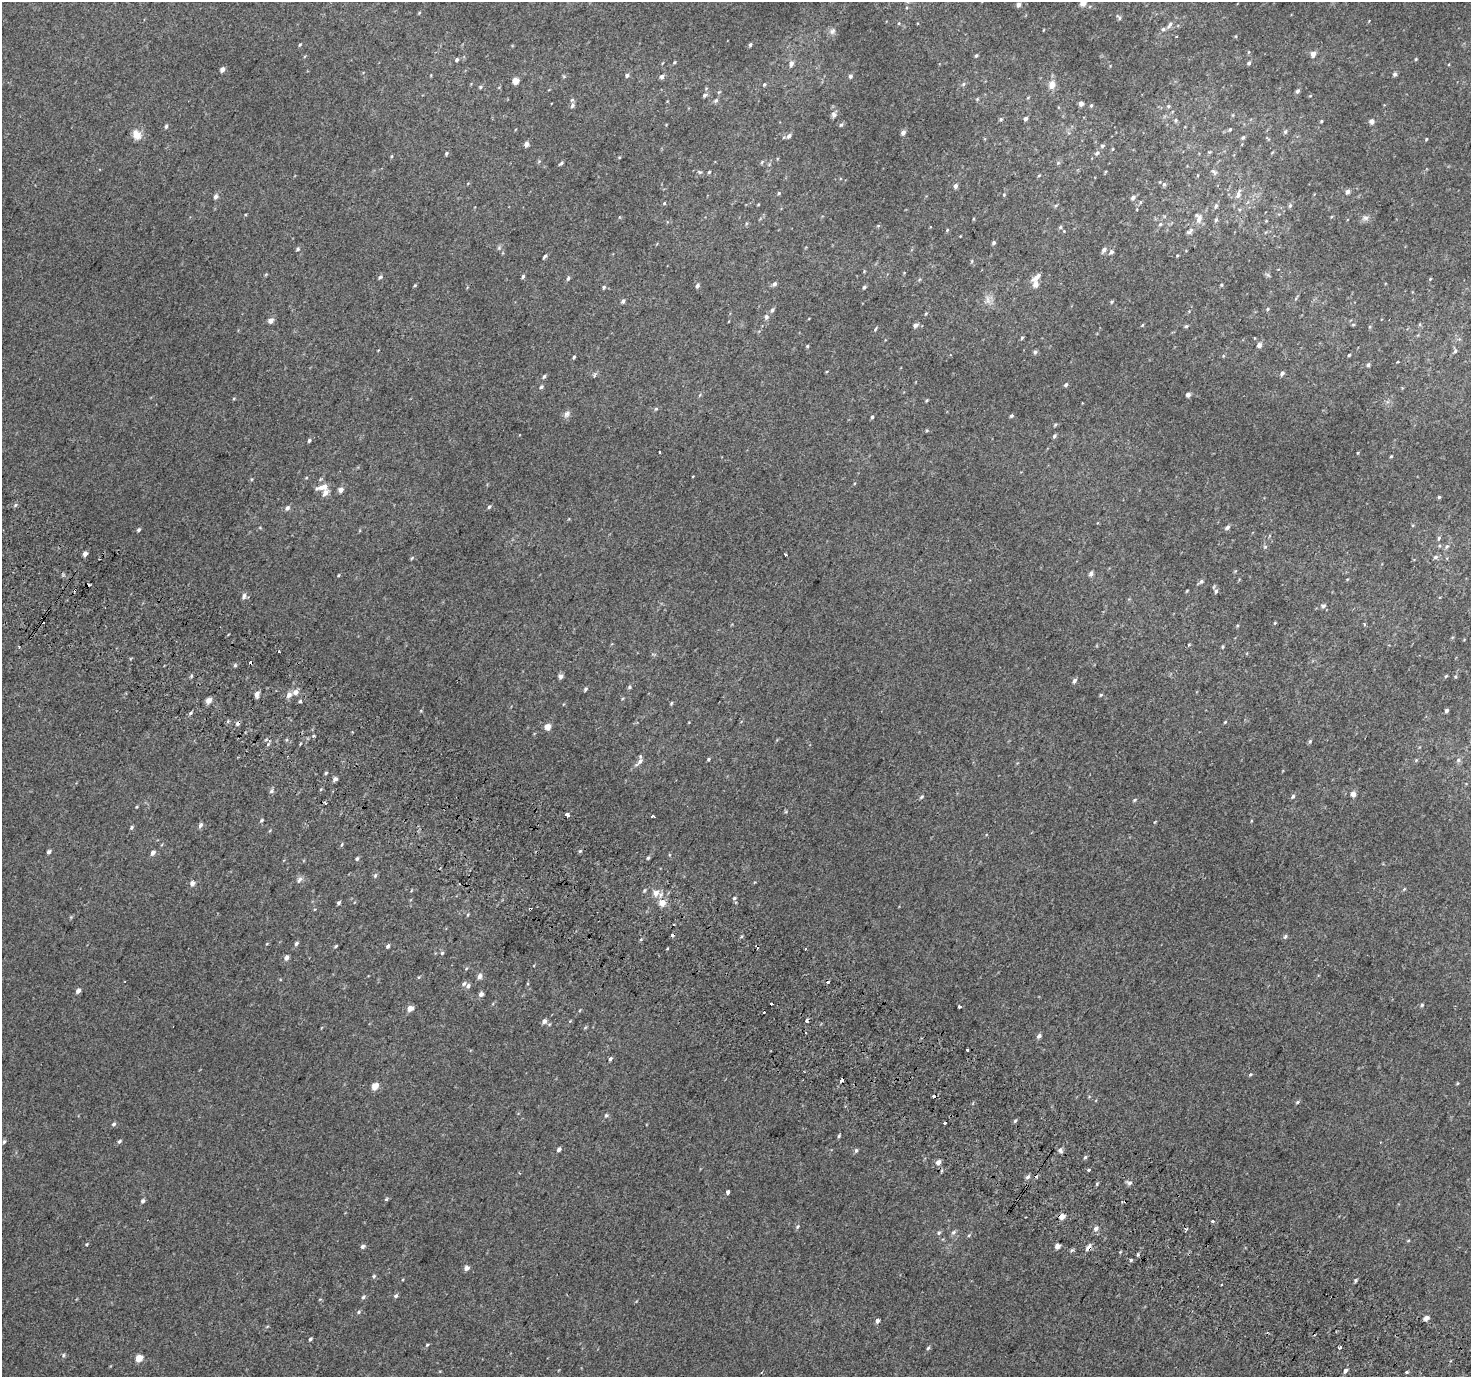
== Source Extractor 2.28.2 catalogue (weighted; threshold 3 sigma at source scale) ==
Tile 6 of 4 x 4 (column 2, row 2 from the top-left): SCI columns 1499-2967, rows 3046-4420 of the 5928 x 6022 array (HDU 1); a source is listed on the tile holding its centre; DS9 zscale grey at full resolution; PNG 1473 x 1379 px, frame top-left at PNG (2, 2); no overlay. Shown black and unused: <1% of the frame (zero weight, under 2 of 3 exposures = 2% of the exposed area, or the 3 px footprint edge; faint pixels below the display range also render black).
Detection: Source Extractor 2.28.2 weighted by HDU 2 'WHT'; one run over the whole footprint, this tile lists its part. Background 0.0024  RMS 0.0069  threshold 0.0312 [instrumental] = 3 sigma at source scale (4.5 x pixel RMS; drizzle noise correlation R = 1.50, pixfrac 1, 0.0396/0.0396 arcsec/px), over >= 5 px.
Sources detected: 325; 18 cosmic-ray / hot-pixel residue — not listed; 2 inside a brighter listed object's ellipse — not listed separately; the other 305 listed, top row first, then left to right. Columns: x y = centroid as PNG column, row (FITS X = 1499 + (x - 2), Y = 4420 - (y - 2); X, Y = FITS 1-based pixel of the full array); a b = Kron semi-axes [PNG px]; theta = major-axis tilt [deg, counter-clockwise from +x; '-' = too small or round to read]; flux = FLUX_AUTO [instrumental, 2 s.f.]
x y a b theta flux
1083 3 8 7 - 3.1
1018 4 5 5 - 2.4
419 13 4 3 - 0.65
1119 17 9 4 -53 1.2
899 23 5 3 - 0.58
1169 25 11 5 56 2.3
832 31 10 7 41 2.6
1176 36 3 2 - 0.81
300 44 4 3 - 0.72
750 45 5 4 - 1.1
1313 54 5 5 - 4.4
976 55 5 3 - 1
457 59 5 4 - 1.3
1416 59 4 4 - 0.69
674 62 4 4 - 0.67
1249 63 5 4 - 1.3
791 64 7 6 - 2.6
222 69 4 4 - 3.2
1395 74 5 4 - 1.6
627 75 5 5 - 1.4
662 76 6 5 - 2.2
850 76 5 5 - 1.6
515 81 4 4 - 9
764 84 5 4 - 0.89
963 84 6 5 - 1.3
1052 85 11 9 75 5.1
481 87 5 4 - 1
1297 91 6 5 - 1.7
705 95 6 5 - 1.4
1028 97 5 3 - 0.53
977 99 5 4 - 0.74
716 101 7 5 48 1.4
1081 103 4 4 - 3.3
1091 105 5 4 - 0.84
572 106 7 6 - 1.7
1168 106 5 4 - 0.94
834 114 9 6 86 2.6
1001 119 5 5 - 0.98
1026 119 5 4 - 1.9
1176 120 6 5 - 1.2
1321 121 4 3 - 0.65
1372 121 5 4 - 3.6
841 125 6 4 60 1.1
166 126 5 4 - 1.2
1230 129 6 4 56 1.1
903 132 5 4 - 2.7
1285 132 6 5 - 1.3
137 135 13 11 -64 6.1
789 136 8 6 55 2.3
1243 137 6 4 39 1.3
1426 139 4 3 - 0.55
526 144 4 4 - 3.6
1102 146 5 5 - 1.2
1113 149 5 3 - 0.64
446 153 4 4 - 1
1097 153 9 6 37 2
1272 153 5 3 - 0.65
392 156 5 3 - 0.66
619 157 3 2 - 0.49
762 162 6 4 46 0.89
561 163 6 3 26 1
1058 163 5 5 - 0.88
700 172 6 5 - 1.1
709 172 5 4 - 0.76
1214 172 11 5 -45 2
1039 175 5 3 - 0.65
1164 184 6 5 - 1.2
955 186 4 4 - 2.7
1348 192 6 5 - 2.2
779 193 4 4 - 0.82
1004 195 4 4 - 0.67
1238 195 12 6 73 3
216 196 5 5 - 2.3
1133 197 6 5 - 1.9
664 203 5 4 - 0.75
758 205 4 3 - 0.51
1056 206 6 4 43 0.87
1216 206 8 5 74 1.5
1290 206 6 5 - 1.2
1199 218 14 9 -81 4.8
1365 218 9 7 -17 2.4
1216 220 6 5 - 1.3
1160 224 5 4 - 1.1
878 226 5 3 - 0.7
1060 227 5 4 - 1.1
947 230 5 4 - 0.7
1189 232 8 5 9 1.5
994 243 4 4 - 1.3
499 248 5 5 - 1.2
298 249 6 5 - 1.1
1104 250 7 6 - 2
1111 252 6 5 - 1.5
1177 255 3 3 - 0.63
544 257 5 3 - 1.2
523 276 5 4 - 1.1
380 277 6 4 20 1.1
1036 277 12 5 40 4.6
568 278 6 4 70 1.2
1430 279 4 3 - 0.6
774 284 6 5 - 1.8
1035 284 5 5 - 5.1
415 285 5 3 - 0.75
1221 285 4 4 - 0.74
697 286 6 4 64 1.6
604 287 6 4 62 0.94
864 287 5 4 - 1
988 300 15 6 -81 3.9
623 301 5 4 - 1.6
1111 302 5 4 - 0.85
1267 309 5 4 - 0.84
772 310 7 5 40 1.6
926 313 5 3 - 0.68
766 317 6 6 - 2.1
271 321 5 4 - 3.9
915 325 6 5 - 2.1
1142 325 4 3 - 0.66
1353 325 5 3 - 0.7
1186 326 5 4 - 0.91
875 329 7 3 61 0.77
1022 338 5 4 - 0.92
1259 345 4 4 - 3.3
807 346 4 4 - 0.79
1455 351 6 5 - 1.3
1035 352 6 5 - 1.3
1349 355 3 3 - 0.9
1223 356 5 4 - 0.66
574 357 4 3 - 0.89
1368 365 5 4 - 1.2
1282 373 6 4 55 1.9
594 375 8 4 77 1.1
544 376 6 4 70 1.1
1066 385 4 4 - 1.6
541 387 6 5 - 1.2
1188 394 4 4 - 2.9
926 400 5 3 - 0.73
656 409 5 4 - 0.88
567 414 10 7 56 2.5
1011 416 5 4 - 1.2
872 417 4 3 - 1.1
927 431 5 3 - 0.76
1054 436 5 4 - 1.4
309 440 5 4 - 1.1
1358 453 4 3 - 0.58
1391 456 4 3 - 0.61
252 479 5 3 - 0.62
323 487 15 6 14 5.8
341 490 6 6 - 2.7
325 493 10 6 45 3.4
1439 497 3 3 - 0.86
15 505 6 3 70 0.96
489 507 5 4 - 1.3
287 508 7 5 57 1.9
1227 527 5 4 - 2.2
260 528 5 3 - 0.58
138 530 5 4 - 1.2
1439 538 5 4 - 0.95
1447 546 7 4 57 1.3
1265 547 5 5 - 1.1
85 554 5 4 - 2.8
785 555 3 3 - 5.1
1435 557 7 5 16 1.5
412 558 5 4 - 0.77
1235 571 5 4 - 0.67
1091 573 6 5 - 2.2
338 575 4 3 - 0.58
1201 581 7 5 39 1.4
1187 591 4 3 - 0.6
1216 591 6 5 - 1.6
244 596 7 6 - 2.3
1323 606 6 5 - 1.6
1275 623 4 4 - 0.6
1237 626 5 3 - 0.66
19 646 3 3 - 0.72
1222 647 6 3 72 0.74
279 652 3 3 - 3.1
235 665 5 5 - 0.94
191 676 5 3 - 0.89
560 676 4 4 - 3.2
1446 676 5 3 - 0.67
1074 681 6 5 - 1.7
629 687 5 4 - 1.2
585 689 5 4 - 1.1
296 692 8 6 43 3.1
257 694 7 5 81 2.7
289 695 8 6 51 3.3
1101 695 5 4 - 0.8
208 700 6 5 - 4.6
300 701 4 4 - 0.93
671 703 5 4 - 0.81
1446 710 4 4 - 1.5
190 713 5 4 - 0.91
1225 722 5 3 - 0.67
237 723 6 5 - 1.7
548 727 5 4 - 7.4
286 740 5 3 - 0.7
1310 741 6 4 62 1.1
708 759 4 4 - 0.82
1416 760 5 4 - 0.77
1458 760 6 6 - 1.5
640 761 12 6 59 3.1
326 773 4 4 - 0.77
335 779 5 4 - 2
271 791 6 5 - 1.3
1353 794 4 4 - 4.5
1293 796 6 4 58 1.3
922 797 5 4 - 1
1135 800 6 4 29 0.9
325 803 3 2 - 1.2
136 807 5 3 - 0.59
567 814 3 3 - 30
653 816 3 3 - 3.9
261 820 5 4 - 0.9
200 825 6 5 - 1.9
132 827 5 4 - 1.1
342 844 6 3 71 0.74
580 851 5 4 - 0.86
49 852 5 4 - 1.7
153 853 6 5 - 2.4
648 858 5 4 - 1.1
357 859 5 4 - 1.1
375 876 7 5 64 1.2
299 880 9 6 57 2.1
192 883 5 5 - 3
1404 889 6 3 45 0.68
656 893 7 7 - 5.4
734 898 5 4 - 1
662 902 5 5 - 8.3
339 903 4 3 - 1.1
530 909 3 2 - 1.3
468 915 5 3 - 0.7
674 925 3 2 - 0.88
1285 937 6 5 - 1.2
296 943 6 4 52 1.3
336 946 5 3 - 0.76
388 946 4 4 - 1.6
667 949 2 2 - 0.8
442 953 5 5 - 0.95
286 958 6 5 - 2.5
479 976 6 5 - 2.6
468 986 7 5 52 1.7
78 991 5 4 - 2.5
481 994 4 4 - 3.3
772 1004 3 3 - 14
1422 1005 5 4 - 0.91
960 1006 3 3 - 2.7
410 1008 5 4 - 5.8
544 1021 6 5 - 2.4
585 1028 6 3 21 0.73
806 1033 3 3 - 2
1039 1036 6 5 - 2
967 1050 3 3 - 1.7
610 1059 5 4 - 1.2
1250 1075 5 4 - 0.74
842 1080 4 3 - 5.2
375 1086 5 4 - 10
1297 1102 6 4 29 0.98
606 1115 6 5 - 1.2
1015 1121 6 4 61 0.95
945 1123 3 3 - 4.7
114 1124 6 5 - 1.3
839 1136 5 4 - 0.84
119 1141 6 4 45 1.2
4 1142 6 4 62 1.1
559 1150 5 4 - 1.9
856 1150 6 5 - 1.1
1060 1150 7 6 - 2
1085 1157 5 4 - 1.1
938 1162 5 5 - 3.8
1088 1170 3 3 - 1.6
1028 1177 6 5 - 1.7
1129 1183 7 6 - 2
1097 1184 5 4 - 0.87
728 1192 4 3 - 3.8
386 1199 5 4 - 0.82
143 1201 5 4 - 1.6
1062 1216 5 4 - 7.2
1213 1221 3 3 - 3.8
797 1226 6 5 - 1.2
1096 1229 7 6 - 2.5
953 1232 7 5 40 1.5
939 1233 6 5 - 1.2
969 1235 5 4 - 0.76
1408 1241 5 3 - 0.6
87 1244 4 3 - 0.58
1057 1246 4 4 - 5.2
363 1247 6 4 34 1.6
1088 1247 10 6 57 3
1131 1260 4 4 - 0.79
466 1268 5 4 - 3.3
374 1276 5 5 - 0.99
1356 1280 4 3 - 1
1222 1285 3 2 - 1.1
396 1296 5 5 - 1.5
363 1297 6 5 - 1.1
358 1312 6 4 30 1
1426 1318 4 4 - 4.6
877 1321 4 4 - 2.8
310 1339 5 3 - 1.1
427 1345 5 4 - 0.83
928 1348 6 3 45 0.91
1340 1348 4 3 - 2.2
63 1355 6 4 89 0.95
139 1358 5 4 - 12
1345 1371 6 4 46 1.6
1406 1372 3 3 - 3.9
Overlapping masked pixels (flux is a lower limit): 4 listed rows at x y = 237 723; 530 909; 1062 1216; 1088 1247
Isophote crosses this tile's border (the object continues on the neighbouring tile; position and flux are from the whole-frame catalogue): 1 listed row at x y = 1083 3